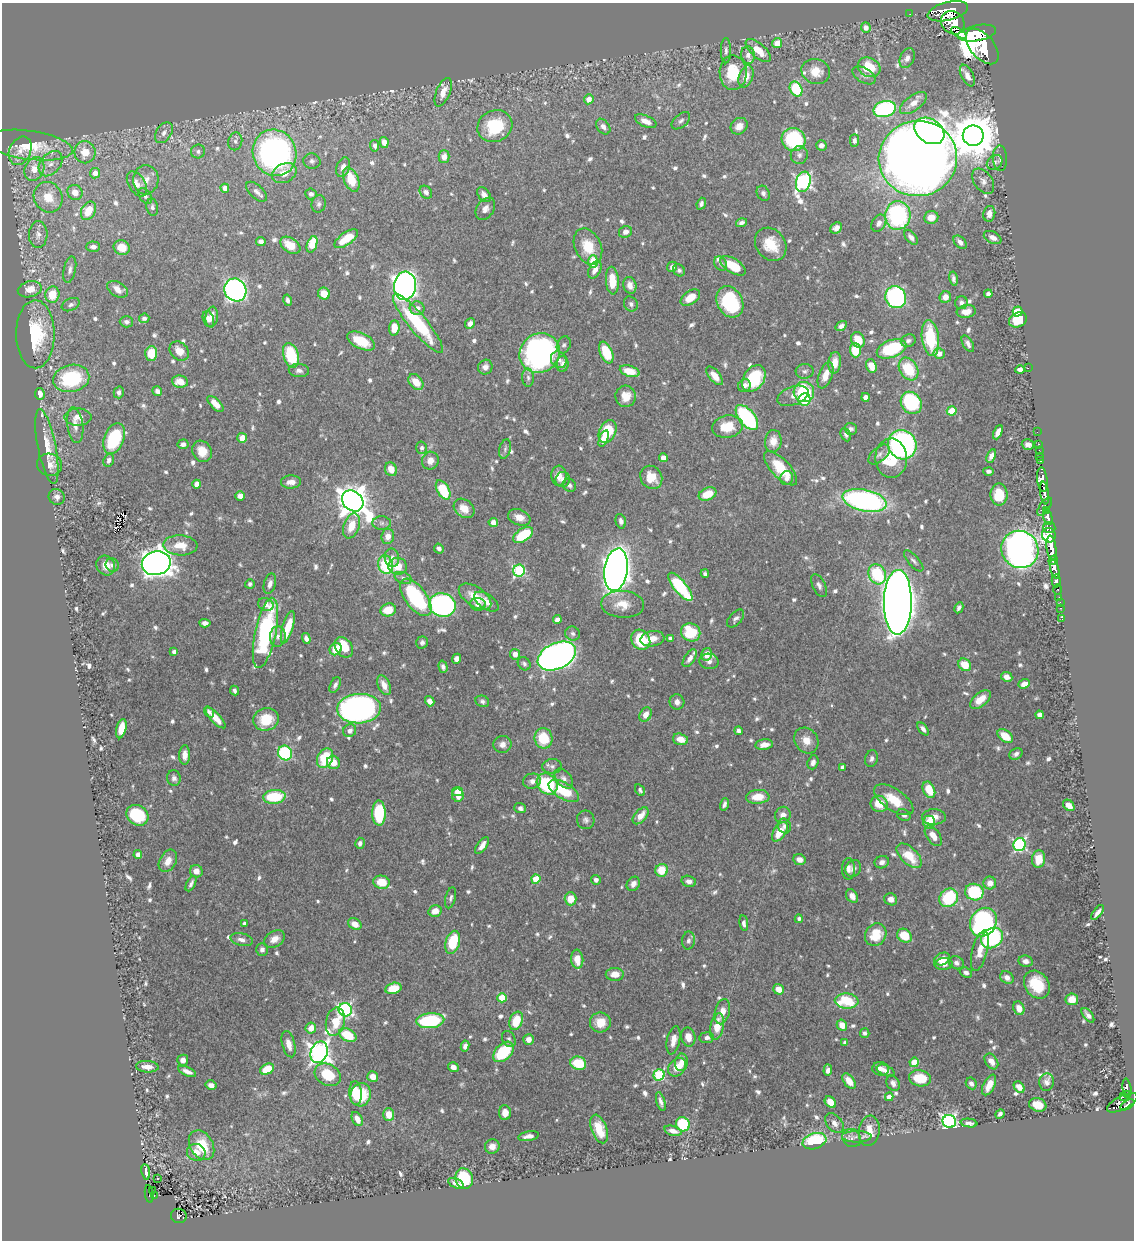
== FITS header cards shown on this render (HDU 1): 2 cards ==
NAXIS1  =                 1132
NAXIS2  =                 1238

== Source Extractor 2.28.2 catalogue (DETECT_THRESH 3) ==
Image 1132 x 1238 px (HDU 1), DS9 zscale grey, 1 PNG px = 1 image px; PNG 1136 x 1242 px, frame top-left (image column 1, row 1238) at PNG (2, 3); each listed source drawn as its Kron ellipse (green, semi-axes under 4 px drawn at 4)
Background 0.624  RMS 0.009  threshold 0.027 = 3 sigma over >= 5 px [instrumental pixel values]
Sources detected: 832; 1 with non-positive FLUX_AUTO (blend fragments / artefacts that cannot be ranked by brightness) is neither listed nor drawn; of the other 831, the 500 brightest by FLUX_AUTO listed and drawn (331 fainter detections omitted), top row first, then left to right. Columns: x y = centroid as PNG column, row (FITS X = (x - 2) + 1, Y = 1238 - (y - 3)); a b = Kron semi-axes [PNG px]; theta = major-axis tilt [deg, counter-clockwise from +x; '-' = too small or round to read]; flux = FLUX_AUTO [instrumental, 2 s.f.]
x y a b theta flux
948 11 21 9 14 2000
910 14 2 2 - 2.6
953 23 12 10 -41 1400
866 27 5 5 - 3.5
959 33 8 4 -30 53
977 33 19 8 10 2400
777 43 5 5 - 6.4
982 46 21 12 -50 3200
758 50 15 7 -41 10
726 51 13 5 90 2.2
748 55 9 7 -78 3.5
907 58 10 7 65 3.3
869 67 11 9 -27 16
816 71 14 12 -15 9.8
733 73 17 13 -89 26
864 75 13 7 -32 2.5
746 76 11 7 70 7.9
967 76 12 6 -63 5
796 89 8 6 -61 31
443 92 15 7 68 6.3
589 99 5 5 - 6
913 103 15 7 36 6
885 109 11 8 15 82
646 121 11 5 -24 5.9
681 121 11 6 41 2
495 126 18 15 27 33
739 126 9 7 39 5.2
603 127 9 6 -54 3
929 131 16 12 -32 170
164 133 11 7 57 3.6
973 136 10 10 - 2400
794 139 12 11 - 49
854 140 6 4 89 2
235 141 9 7 78 2.3
384 142 5 4 - 4.2
29 145 44 14 -8 29
821 145 5 5 - 3
375 146 6 4 -82 1.9
20 151 15 10 65 7
198 151 7 7 - 2
85 152 11 10 - 10
275 153 23 21 -65 220
799 155 9 8 - 2.7
444 157 6 5 - 4.6
918 158 39 37 9 1400
1000 158 13 7 -87 2.8
312 161 8 7 - 2
995 162 8 6 37 2.2
51 164 14 10 50 5.6
343 167 10 6 72 3.8
34 169 12 9 64 8.7
95 173 5 5 - 5
284 173 13 9 26 8.2
146 180 15 12 85 6.7
351 180 13 7 -67 17
983 181 14 9 -54 4.3
803 182 10 7 73 180
137 184 14 8 -58 5.3
225 188 4 4 - 5.2
75 192 8 7 - 6.3
256 192 13 6 -42 3.1
426 192 7 5 -48 2.3
763 193 8 6 -61 2
311 194 5 5 - 2.3
484 195 8 5 -51 3.6
145 196 9 5 -52 1.9
48 197 15 14 - 13
319 204 9 7 76 2
701 204 6 4 69 1.9
152 207 8 6 -78 1.8
485 209 12 8 56 3.7
88 211 10 7 61 13
989 214 8 6 77 4.1
898 215 14 13 - 83
931 217 7 6 - 7.6
741 223 6 4 16 1.9
879 223 9 6 57 3.3
836 228 6 5 - 3
625 232 7 5 26 3.1
38 235 13 9 87 4.2
911 237 9 5 -50 3.2
993 238 9 6 -27 3.8
346 239 14 6 36 14
261 241 5 4 - 2.2
960 242 8 5 -47 3.4
312 244 8 5 70 18
771 244 18 14 -53 14
290 245 11 7 -33 9.5
588 246 19 13 -66 17
93 247 7 5 -1 2.9
122 248 8 7 - 10
593 261 6 5 - 14
721 264 8 5 -57 1.7
733 266 14 7 -32 17
672 267 5 5 - 3.4
70 270 13 6 79 2.9
595 270 9 5 62 4.3
679 270 6 5 - 1.9
953 279 7 4 -78 1.9
612 281 14 6 -86 13
630 285 8 6 -75 3.8
405 286 14 11 83 410
30 289 12 8 14 7.4
118 289 11 7 -29 5.7
235 290 12 10 -54 250
324 294 6 5 - 7.7
988 294 4 4 - 2
52 295 8 7 - 15
896 297 11 10 - 110
945 297 6 5 - 5.5
690 298 11 6 34 10
287 300 6 4 -76 1.9
730 302 16 12 -61 47
961 303 6 6 - 2.1
631 304 8 6 -60 1.9
71 305 9 6 22 2
417 308 7 6 - 4.2
1017 311 5 4 - 26
966 312 9 6 8 5.4
212 317 10 6 82 5.7
144 318 5 4 - 1.9
208 319 8 5 -73 2.9
1018 320 9 7 29 17
126 322 7 5 -3 2
418 323 37 9 -50 49
470 324 5 4 - 3.5
841 326 6 4 35 2.4
394 328 7 5 85 10
35 334 34 19 -90 43
930 338 18 8 -82 34
858 340 8 6 -61 13
361 341 15 8 -26 15
908 341 7 6 - 2
968 344 9 5 -59 2.4
564 345 9 6 67 1.7
892 349 15 8 20 44
855 350 7 5 -88 17
179 351 10 8 -44 6.8
606 352 11 6 -67 22
151 353 7 6 - 14
540 353 21 19 38 210
939 354 6 5 - 5
291 355 13 7 -72 34
559 360 9 7 -58 3.1
835 363 10 6 84 7.5
563 364 8 6 88 2.5
871 366 7 5 -70 8.8
485 367 7 7 - 4.1
1028 368 2 2 - 27
908 369 12 9 -58 23
299 370 10 6 -4 2.6
1020 370 5 4 - 3.4
630 371 10 5 -17 12
805 371 9 7 2 1.9
825 375 14 6 69 6.6
715 376 11 5 -50 7.1
71 378 18 13 12 52
528 378 9 6 -87 2.1
754 378 14 10 56 34
180 382 8 6 -8 8.1
416 382 9 6 -48 10
744 385 7 6 - 2.7
157 391 5 4 - 2.1
119 392 6 5 - 2.4
804 392 10 10 - 41
40 394 6 5 - 4.1
626 396 11 10 - 8.6
793 396 16 9 20 4.7
865 397 4 4 - 3.9
804 400 6 6 - 23
911 403 11 10 - 55
215 404 10 5 -46 6.8
952 411 5 4 - 12
78 417 13 8 1 5.8
747 417 15 7 -51 79
75 425 18 8 -83 5.5
727 427 15 11 10 14
851 429 6 6 - 1.8
608 431 12 8 64 24
998 432 7 4 66 4
1037 432 2 2 - 7.9
846 435 7 5 -66 1.9
242 438 5 5 - 7.2
604 438 9 4 70 4.4
114 439 16 10 68 42
773 441 11 8 82 6.3
183 444 5 5 - 2.7
1038 444 3 2 - 12
902 445 15 14 - 160
1028 445 6 5 - 2.6
47 446 38 9 -79 14
422 448 6 5 - 1.8
505 449 10 5 75 1.7
1039 450 2 2 - 4.2
202 451 11 9 -59 9.3
879 454 13 7 40 2.9
991 456 7 4 63 3.9
1039 456 3 2 - 20
663 458 4 4 - 5.3
891 458 19 16 -89 26
109 460 6 5 - 2.3
430 461 9 8 - 4.9
1041 461 3 3 - 22
49 465 12 11 - 6.2
781 468 22 9 -46 18
391 469 7 5 -67 6.5
989 471 5 3 - 1.7
559 476 10 7 -88 5.3
651 477 12 10 -56 10
787 478 7 6 - 2.9
563 480 7 7 - 2.5
1042 480 12 5 -84 960
291 482 10 6 5 4
197 484 4 4 - 5.4
569 485 7 6 - 2.1
443 490 10 6 -61 32
1045 493 11 4 -82 720
708 494 9 6 25 11
999 495 11 8 90 17
240 496 5 4 - 3.8
57 497 8 7 - 2.9
865 500 22 10 -12 150
353 501 12 9 -44 1100
1045 507 10 5 55 170
464 508 11 8 -39 8.7
1046 511 3 3 - 100
519 517 11 7 -22 6
1048 517 8 4 -76 420
621 521 7 5 -75 2.3
493 522 4 4 - 4.4
382 523 9 7 0 2.3
352 526 13 8 71 11
1049 527 6 5 - 270
523 535 11 6 33 29
1049 535 7 7 - 550
388 536 8 6 82 5.4
180 545 17 10 -3 10
1051 548 12 5 -84 1300
439 549 5 4 - 2.2
1020 549 19 18 - 680
392 558 9 7 -79 3.8
1053 560 5 3 - 280
914 561 13 5 -48 2
156 563 14 12 11 770
106 565 10 9 - 6.7
112 565 7 6 - 2.2
386 565 9 7 -77 31
398 566 9 8 - 11
1055 569 10 4 -76 500
616 570 21 11 81 670
519 571 6 6 - 69
705 574 4 4 - 1.7
877 574 10 8 -63 38
403 578 9 5 -22 2.2
1056 581 6 4 87 200
250 584 5 5 - 1.8
270 584 10 6 75 3.1
819 586 12 6 -64 2.7
680 587 17 6 -51 54
1058 589 5 3 - 83
416 597 22 11 -54 57
475 597 18 9 -34 11
1059 598 3 3 - 27
486 602 14 7 -35 5.2
898 602 32 14 89 1400
1060 603 3 2 - 12
266 604 8 6 -17 2.8
478 604 8 6 -5 3.1
623 604 21 13 -4 11
442 605 13 11 -19 140
959 608 6 4 62 1.8
1061 608 3 2 - 12
388 610 8 6 16 12
736 619 10 6 47 2.2
1062 619 3 3 - 5
557 620 4 4 - 2.6
205 623 5 4 - 2.9
288 627 17 5 73 16
691 632 10 9 - 32
265 633 36 10 78 87
573 634 7 7 - 2
278 636 10 8 85 3.2
306 638 5 4 - 2.4
652 639 12 7 10 6.8
670 639 4 4 - 2.3
641 640 10 9 - 30
422 642 6 5 - 1.9
344 647 11 8 -55 18
336 649 6 6 - 11
174 652 4 4 - 2.5
515 654 5 5 - 4
707 654 6 5 - 7.3
557 656 20 13 25 390
690 658 10 5 56 3.6
457 659 5 4 - 2.9
709 661 9 8 - 3
524 664 7 6 - 1.9
965 665 7 5 -41 13
443 667 6 4 -73 2.1
1007 677 6 4 -26 3.5
1024 684 6 4 20 4
335 685 8 5 63 2
384 685 10 6 -64 6.1
234 690 5 4 - 1.7
980 700 12 6 40 9
430 701 5 4 - 3.4
482 701 7 5 -21 1.8
677 702 8 7 - 3.1
359 709 22 15 3 240
209 712 6 4 -54 1.7
645 715 7 5 63 5.8
1040 715 4 4 - 5.7
216 718 13 5 -46 7
266 719 13 11 15 19
121 729 10 5 77 11
923 729 7 4 -50 2.4
350 731 7 6 - 2.8
738 731 4 4 - 2.3
1005 736 9 5 -36 10
543 738 10 9 - 21
680 739 8 5 -17 7.4
806 740 13 11 -53 7.1
502 744 9 8 - 3.8
764 745 9 5 7 4.8
285 753 7 7 - 64
1016 754 7 5 32 2.2
185 755 9 5 89 4.3
325 758 10 7 62 25
871 759 8 6 74 2.2
813 762 7 5 71 3
333 763 7 6 - 8.5
552 766 10 7 4 2.2
842 767 4 3 - 2.4
174 778 8 6 -80 2.2
564 779 11 7 -49 2.9
532 781 9 7 12 3.3
547 784 11 9 -46 49
640 790 6 4 -57 1.7
929 790 8 6 -65 14
457 791 5 4 - 5.3
564 791 17 8 -30 22
458 795 7 6 - 8
274 797 11 7 5 31
758 797 12 7 3 11
894 800 22 10 -34 15
724 804 6 4 72 1.9
879 804 8 8 - 10
1069 805 6 5 - 4.7
520 808 6 5 - 2.3
379 813 12 6 -88 41
137 815 12 9 -35 32
783 815 8 7 - 4.1
904 815 7 5 -24 2
641 816 10 5 49 6.6
934 817 12 8 2 5.7
586 820 9 8 - 2.5
929 822 6 6 - 11
784 826 7 6 - 2.3
780 832 11 6 58 12
933 836 12 6 -55 6.7
360 843 5 4 - 2
1020 845 6 6 - 97
482 846 10 4 53 4.1
138 855 4 4 - 3.2
909 856 15 8 -44 14
799 859 6 5 - 4.8
1039 859 9 6 83 11
168 861 12 8 61 5.9
882 862 7 6 - 2.5
848 869 11 6 -89 2.9
853 869 9 7 62 2.4
662 870 6 6 - 15
196 871 6 6 - 4.8
536 879 4 4 - 16
596 880 5 5 - 2.3
689 881 7 5 -16 3.1
381 882 8 6 -12 13
990 883 6 6 - 5.1
191 884 8 3 63 1.9
633 884 7 6 - 3.2
974 892 9 8 - 43
852 896 7 5 -55 3.4
451 898 11 5 76 1.7
949 898 10 8 43 40
571 899 7 6 - 11
891 899 6 6 - 4
435 911 7 5 14 6.1
1097 912 9 3 53 2.7
799 919 4 4 - 1.7
983 922 15 12 56 150
244 923 4 3 - 1.9
744 923 8 4 -82 2.3
355 924 7 5 -30 6.7
876 935 12 10 55 15
904 936 8 6 -35 15
992 938 11 9 32 70
274 939 11 7 32 5.7
242 940 11 6 -13 3.3
688 941 9 6 87 2.1
453 942 12 7 73 28
262 949 6 5 - 2.5
980 951 21 7 75 8.5
577 959 9 6 -85 9.1
942 959 8 6 26 8.3
1026 961 7 5 -10 3.4
956 963 8 6 -21 2.5
944 964 9 6 3 3.7
966 973 6 5 - 2.4
615 974 9 6 2 6.9
1007 978 7 6 - 4
1037 985 15 12 -55 20
393 988 8 5 14 14
779 989 6 5 - 6.7
502 998 4 4 - 19
1072 999 6 6 - 8.1
847 1001 12 7 -3 29
1019 1008 7 5 -68 6.1
345 1010 7 6 - 140
722 1012 13 7 75 6.8
1088 1015 8 4 -52 2.7
430 1021 14 7 5 56
516 1021 9 6 70 16
335 1022 14 9 78 13
600 1022 10 10 - 9.8
842 1025 6 5 - 6.8
717 1027 13 6 79 11
311 1028 5 5 - 5.7
865 1033 5 4 - 1.7
348 1035 9 6 -29 24
688 1037 9 7 -79 7.2
706 1038 7 5 6 2.7
509 1039 8 6 -61 1.7
528 1039 5 5 - 4.3
673 1040 14 6 78 5.7
845 1043 4 4 - 2.4
289 1044 13 6 -75 5.9
465 1046 5 4 - 2.6
319 1052 11 8 67 430
503 1052 12 8 45 36
183 1060 5 5 - 3.1
991 1061 8 6 -55 5.6
681 1062 9 6 80 5.4
914 1062 5 4 - 17
578 1063 8 6 -17 21
147 1067 11 5 -4 5.3
453 1067 5 5 - 3.9
677 1067 10 8 48 9.7
267 1069 7 5 24 22
881 1069 8 6 -11 3.8
828 1070 5 4 - 2.7
187 1071 9 4 -24 3.1
886 1071 9 5 -22 3.3
328 1075 14 10 -29 19
659 1075 6 5 - 69
373 1077 5 5 - 5.3
920 1078 11 8 -11 18
849 1081 9 5 -52 7.9
1047 1082 9 7 83 2.8
893 1083 8 6 -61 2.9
971 1083 6 5 - 2.5
211 1085 5 4 - 3.7
989 1085 11 5 64 7.7
1019 1087 6 4 -47 5.2
1127 1088 10 4 -81 110
355 1093 12 6 -86 15
1128 1094 3 3 - 79
361 1095 12 10 77 23
889 1097 4 4 - 5.4
1124 1097 4 3 - 38
661 1102 10 4 -74 2.4
830 1102 6 5 - 8.1
1122 1103 16 6 27 370
1038 1105 9 6 -18 9.5
1127 1105 8 4 32 280
505 1113 7 6 - 5.5
389 1114 6 5 - 7.7
1000 1114 5 4 - 1.8
357 1119 7 5 -61 4.5
949 1121 7 6 - 210
834 1123 11 7 -50 3.6
969 1123 8 4 -7 2.4
683 1124 7 6 - 34
599 1129 15 7 -70 14
673 1131 9 4 -16 4
869 1131 15 10 81 9.9
529 1136 10 4 10 4.1
857 1137 14 6 0 3.3
852 1138 10 8 -39 2.5
814 1141 12 8 17 40
201 1145 16 11 -58 19
492 1146 7 7 - 4.5
196 1152 9 8 - 5.8
146 1172 8 3 -82 3
157 1179 3 3 - 2.8
464 1179 10 8 -70 34
456 1183 8 4 -25 3.5
153 1191 3 2 - 10
149 1194 9 4 -81 19
154 1196 3 2 - 9.7
179 1216 8 7 - 130
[331 fainter detections neither listed nor drawn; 1 non-positive-flux detection neither listed nor drawn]